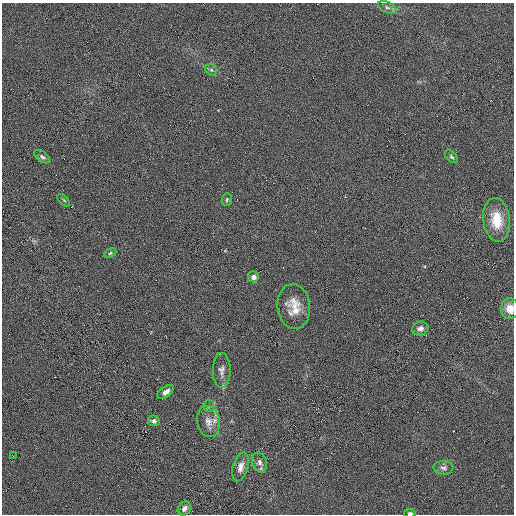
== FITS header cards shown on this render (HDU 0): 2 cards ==
NAXIS1  =                  512
NAXIS2  =                  512

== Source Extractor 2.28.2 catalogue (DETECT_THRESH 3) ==
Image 512 x 512 px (HDU 0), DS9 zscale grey, 1 PNG px = 1 image px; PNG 516 x 516 px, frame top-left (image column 1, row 512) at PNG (2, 3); each listed source drawn as its Kron ellipse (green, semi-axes under 4 px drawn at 4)
Background -0.00254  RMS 0.009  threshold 0.0269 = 3 sigma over >= 5 px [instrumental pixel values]
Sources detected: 23; all 23 listed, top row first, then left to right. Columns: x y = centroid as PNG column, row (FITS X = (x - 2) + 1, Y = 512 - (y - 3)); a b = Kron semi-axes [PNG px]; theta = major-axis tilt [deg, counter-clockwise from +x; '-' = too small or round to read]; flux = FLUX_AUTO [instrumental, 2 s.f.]
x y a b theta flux
387 7 10 5 -23 1.8
211 70 6 5 - 1.1
42 157 9 5 -34 1.7
451 157 8 5 -44 1.2
64 200 8 3 -45 0.74
227 200 6 5 - 0.98
496 220 22 13 -83 14
110 253 6 4 27 0.83
253 277 5 5 - 2.9
294 307 22 16 -84 11
510 309 10 9 - 6
420 329 8 7 - 2.5
222 370 17 9 90 3.8
166 392 9 5 37 2.9
208 406 5 5 - 1.2
154 421 6 5 - 1.7
208 422 16 11 -78 5.8
13 456 2 2 - 1.3
260 462 10 7 -72 2.6
240 467 15 7 74 3.8
443 468 10 7 -1 2.2
184 508 7 6 - 2.9
410 513 6 4 -6 1.2
At the frame edge (FLAGS 8, measured only in part): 2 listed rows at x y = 510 309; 410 513